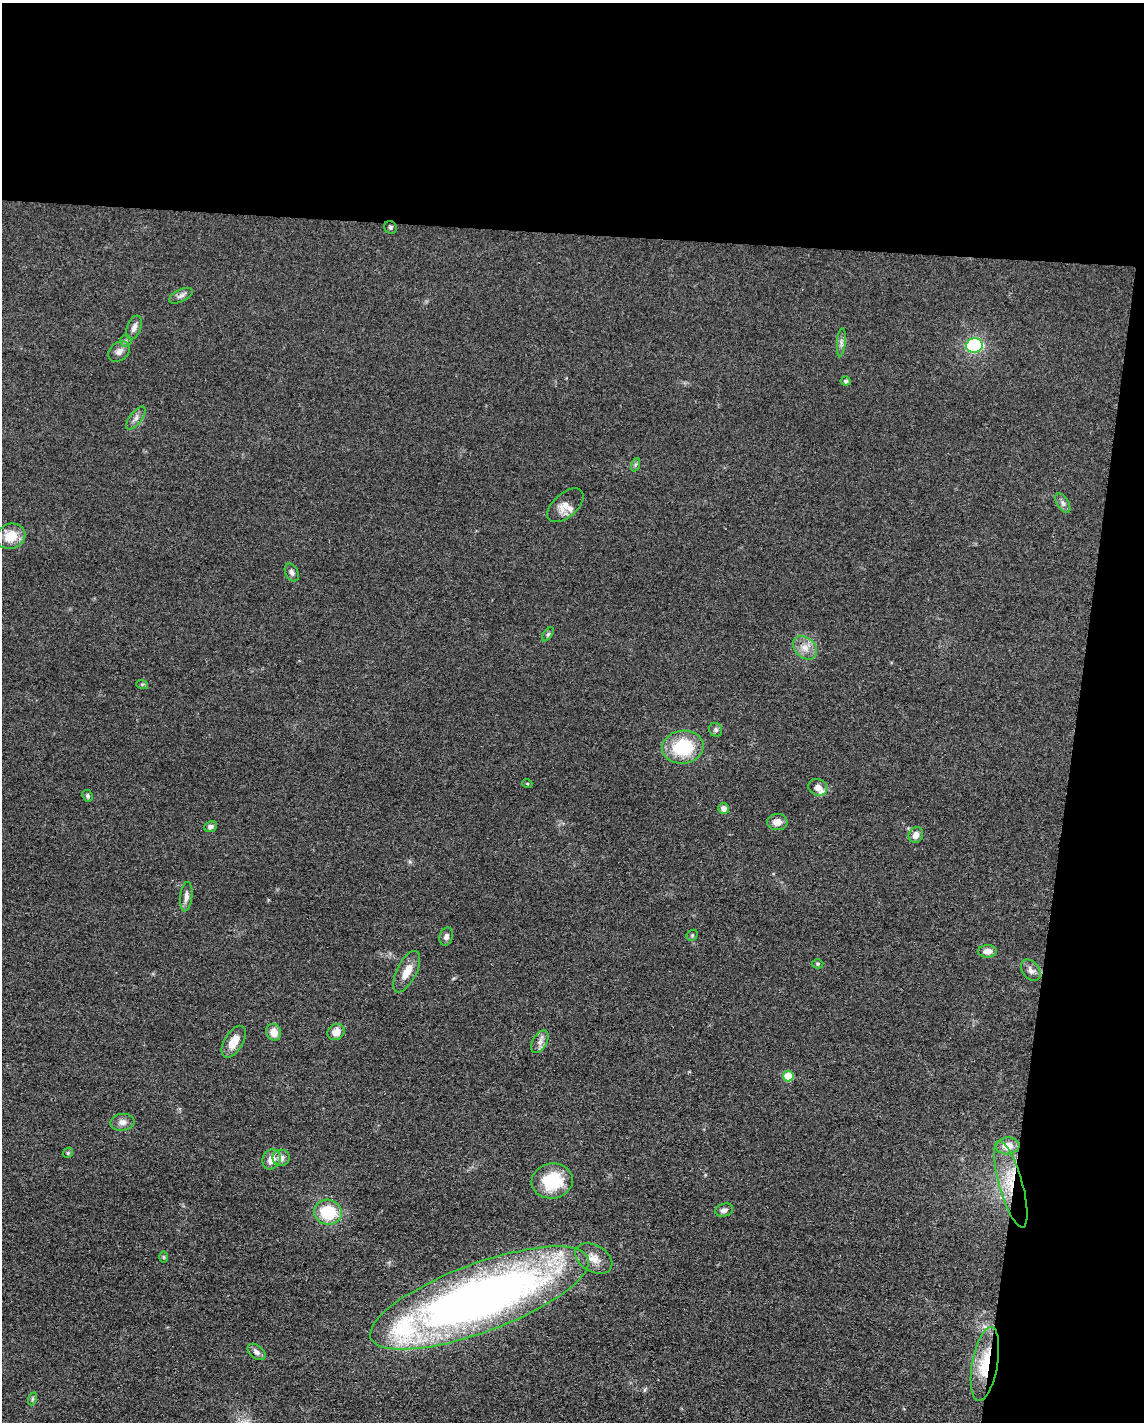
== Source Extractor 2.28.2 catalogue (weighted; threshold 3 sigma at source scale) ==
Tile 4 of 4 x 3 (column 4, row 1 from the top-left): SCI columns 3432-4573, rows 3066-4485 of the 4577 x 4600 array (HDU 1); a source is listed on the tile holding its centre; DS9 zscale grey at full resolution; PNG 1146 x 1424 px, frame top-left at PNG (2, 3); each listed source drawn as its Kron ellipse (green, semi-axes under 4 px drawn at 4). Shown black and unused: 22% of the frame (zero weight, under 3 of 4 exposures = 1% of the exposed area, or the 3 px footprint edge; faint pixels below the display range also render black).
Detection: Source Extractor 2.28.2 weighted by HDU 2 'WHT'; one run over the whole footprint, this tile lists its part. Background 0.049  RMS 0.0063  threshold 0.0284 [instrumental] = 3 sigma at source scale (4.5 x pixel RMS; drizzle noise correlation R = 1.50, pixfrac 1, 0.05/0.05 arcsec/px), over >= 5 px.
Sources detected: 56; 3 inside a brighter listed object's ellipse — not listed separately; the other 53 listed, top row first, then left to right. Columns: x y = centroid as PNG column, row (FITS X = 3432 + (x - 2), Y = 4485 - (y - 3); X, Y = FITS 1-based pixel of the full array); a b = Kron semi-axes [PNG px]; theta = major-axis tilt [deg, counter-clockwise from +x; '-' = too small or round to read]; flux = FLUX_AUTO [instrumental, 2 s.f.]
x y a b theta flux
390 227 6 6 - 1.2
181 296 13 6 26 2.4
134 328 12 6 69 3.4
126 341 6 5 - 1.3
841 342 14 4 84 2.2
974 346 8 7 - 51
119 351 12 9 38 3.9
846 381 5 4 - 1.1
136 418 14 6 52 3.1
635 465 7 4 71 1.2
1063 503 11 6 -58 2.3
565 505 22 12 41 6.3
11 536 15 12 21 13
292 573 9 6 -63 2.2
548 634 8 4 54 1.1
805 648 13 10 -43 6.2
142 684 6 4 -17 0.84
716 730 7 6 - 1.5
683 747 21 16 7 33
527 783 5 3 - 0.6
818 787 10 8 -24 4.1
88 796 6 5 - 1.3
724 808 5 5 - 3.7
777 822 10 8 0 4.4
211 827 6 5 - 2.1
916 835 8 7 - 4.3
186 897 15 6 84 3
692 935 6 5 - 0.89
446 937 9 6 73 2.4
988 951 9 6 1 4.5
818 964 6 4 2 0.97
1031 970 12 8 -52 3.7
407 972 22 10 64 8.6
274 1032 8 7 - 6.6
336 1032 9 7 39 6.4
234 1042 18 9 59 8.8
540 1042 12 7 60 3.3
788 1076 5 5 - 19
122 1122 12 8 7 3.7
1008 1146 11 8 4 8.2
68 1153 5 4 - 0.83
281 1158 8 8 - 3.3
271 1159 10 8 62 7
552 1181 20 17 7 30
1011 1184 45 11 -74 23
724 1210 9 6 14 2.4
328 1212 14 12 -15 26
164 1257 6 4 -89 0.68
594 1258 20 13 -30 7.7
480 1298 116 34 20 480
256 1352 10 6 -40 2.9
985 1364 37 13 80 25
32 1399 7 4 71 0.94
Overlapping masked pixels (flux is a lower limit): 2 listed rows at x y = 1011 1184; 985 1364